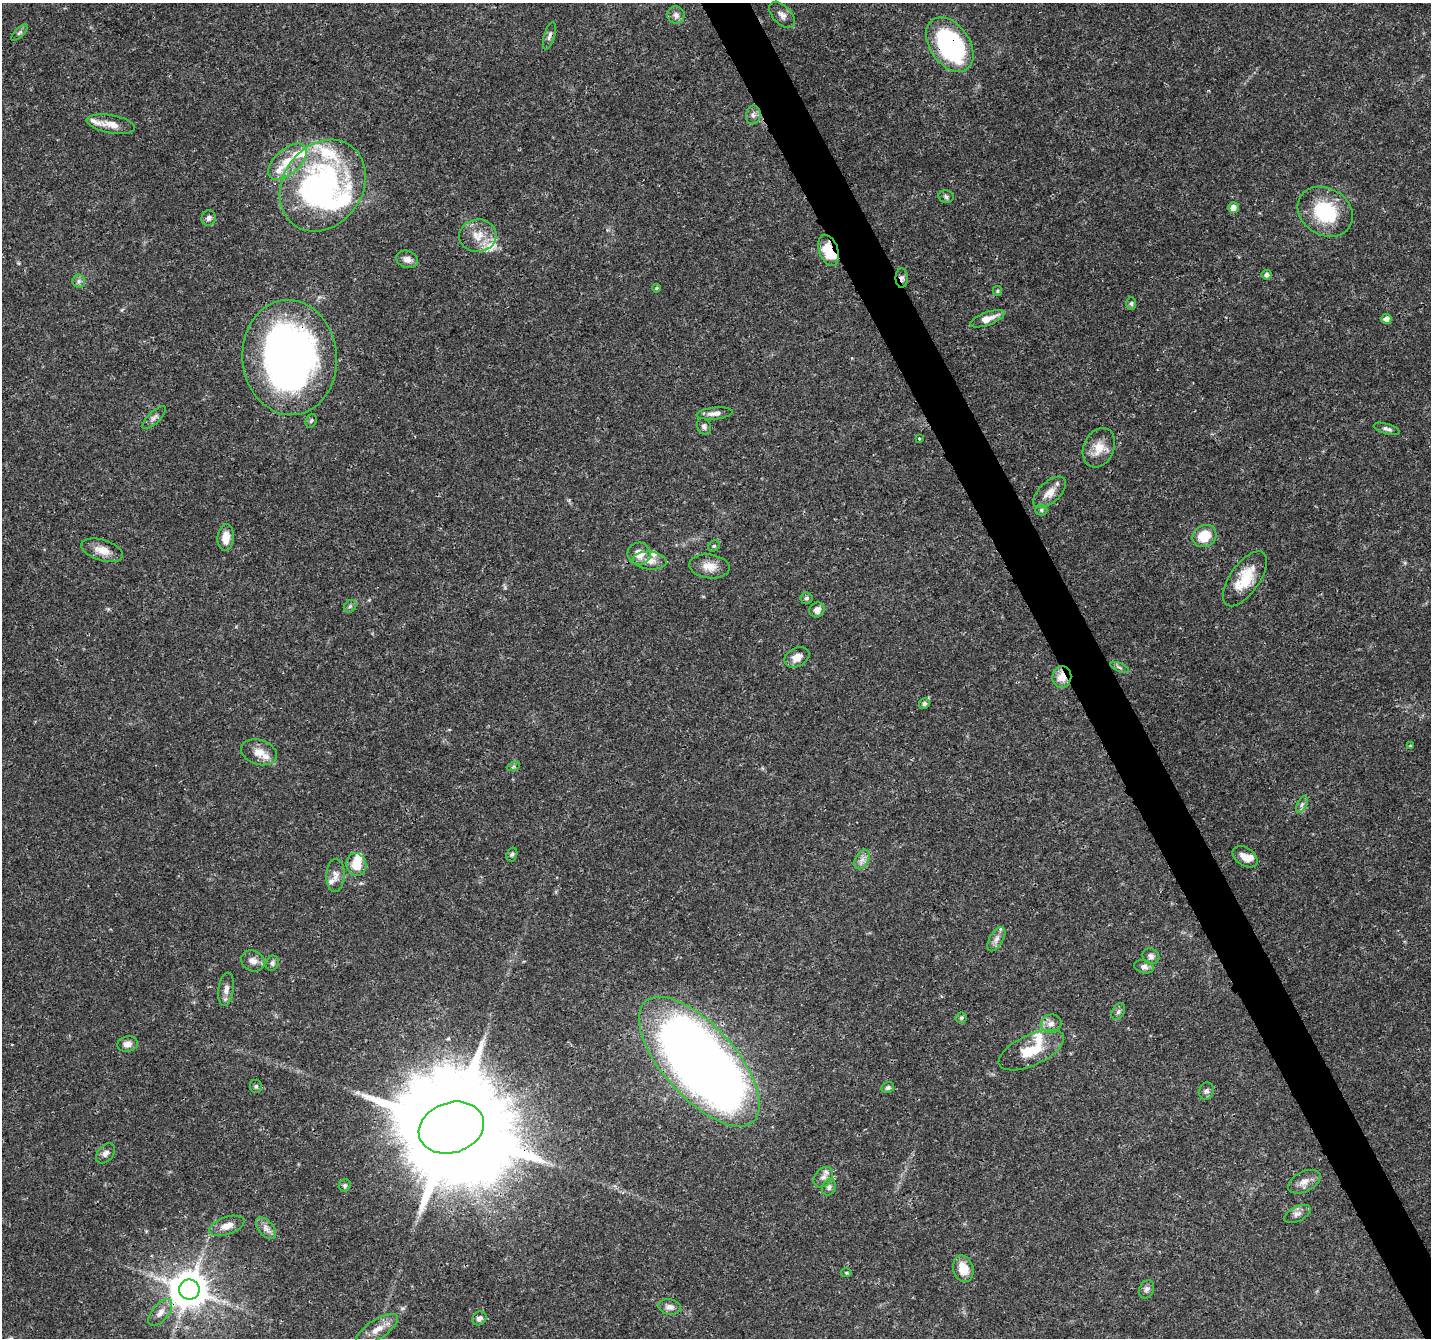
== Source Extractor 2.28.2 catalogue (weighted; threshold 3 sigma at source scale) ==
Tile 6 of 4 x 4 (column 2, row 2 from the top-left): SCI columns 1435-2863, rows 2772-4107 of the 5728 x 5603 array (HDU 1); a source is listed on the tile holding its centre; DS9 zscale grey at full resolution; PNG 1433 x 1340 px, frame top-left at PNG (2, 3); each listed source drawn as its Kron ellipse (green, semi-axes under 4 px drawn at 4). Shown black and unused: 3% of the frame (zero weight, under 3 of 4 exposures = <1% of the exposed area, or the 3 px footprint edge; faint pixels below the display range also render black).
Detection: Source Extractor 2.28.2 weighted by HDU 2 'WHT'; one run over the whole footprint, this tile lists its part. Background 0.0255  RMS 0.0019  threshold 0.00867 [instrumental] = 3 sigma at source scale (4.5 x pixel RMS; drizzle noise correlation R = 1.50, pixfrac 1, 0.0396/0.0396 arcsec/px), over >= 5 px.
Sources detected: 106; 4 inside a brighter object's white glare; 1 cosmic-ray / hot-pixel residue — neither listed nor drawn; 11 inside a brighter listed object's ellipse — not listed separately; the other 90 listed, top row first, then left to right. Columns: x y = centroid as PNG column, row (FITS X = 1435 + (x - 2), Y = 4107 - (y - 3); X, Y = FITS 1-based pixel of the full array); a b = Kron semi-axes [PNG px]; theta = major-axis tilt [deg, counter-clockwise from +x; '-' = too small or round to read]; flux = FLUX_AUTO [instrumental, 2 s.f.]
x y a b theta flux
676 15 9 8 - 0.91
782 15 16 9 -46 1.2
19 33 10 4 45 0.44
549 36 14 5 73 0.69
950 45 30 20 -55 34
753 115 9 7 80 0.78
111 124 24 9 -10 2.2
287 162 23 12 42 4.2
323 186 49 39 54 52
946 197 7 6 - 0.5
1233 208 5 5 - 1.4
1325 212 29 23 -32 12
209 218 8 7 - 0.7
478 236 19 16 6 3.6
828 250 16 9 -70 5.5
407 259 11 8 -19 1.1
1267 275 5 4 - 0.73
902 278 9 6 -90 0.68
79 281 7 6 - 0.53
656 288 4 3 - 0.23
997 291 5 4 - 0.26
1131 304 6 5 - 0.37
987 319 18 6 20 2.3
1386 319 5 5 - 1.3
290 357 57 47 -85 110
715 413 18 6 5 1.2
154 418 15 6 45 0.83
311 421 7 5 70 0.45
704 426 9 6 -67 0.64
1387 429 13 5 -16 0.64
919 439 3 3 - 0.33
1099 448 20 15 66 3.1
1050 492 20 10 43 2.4
1041 510 6 5 - 0.36
1204 536 12 10 33 4.6
226 538 13 8 85 2.3
714 546 6 5 - 0.33
102 550 21 10 -18 2.3
639 554 11 11 - 2.5
650 561 17 9 -4 1.9
710 566 20 12 -6 2.4
1245 579 32 15 55 6.2
806 598 6 5 - 0.42
350 606 7 5 45 0.42
817 610 8 7 - 1.2
797 657 13 9 27 1.8
1120 667 9 3 -21 0.34
1062 677 11 9 81 2.6
924 704 5 5 - 0.46
1410 746 4 3 - 0.17
259 752 18 12 -18 2.3
513 767 6 4 19 0.3
1302 804 9 5 63 0.55
512 854 7 5 73 0.39
1245 857 13 9 -35 1.7
862 860 10 6 62 1
356 865 11 9 -75 3.6
335 875 16 9 87 1.4
996 939 13 6 60 1.1
1151 956 9 7 -34 0.69
253 961 12 10 -27 1.3
272 963 7 6 - 0.64
1144 967 10 6 -14 0.79
226 989 17 7 82 1.2
1118 1012 9 6 60 0.54
961 1018 6 5 - 0.33
1051 1024 10 9 - 1.2
128 1044 10 7 8 1.2
1031 1050 35 15 25 6.5
699 1062 81 36 -48 290
256 1086 7 6 - 0.41
888 1088 6 5 - 0.47
1206 1091 9 7 73 0.62
451 1128 33 25 18 7100
105 1153 11 7 49 0.85
823 1177 11 8 50 1.1
1304 1182 17 10 27 1.6
345 1185 6 5 - 0.39
829 1187 8 6 62 0.61
1297 1214 14 7 26 1
227 1226 18 8 18 1.8
266 1228 13 7 -50 1.1
963 1269 13 10 -74 3.3
846 1273 5 3 - 0.21
189 1289 10 10 - 550
1147 1289 9 7 66 0.67
670 1307 11 7 -11 1.1
160 1313 16 8 51 1.6
479 1318 7 6 - 0.88
377 1329 24 9 33 2.5
Overlapping masked pixels (flux is a lower limit): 8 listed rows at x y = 950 45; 828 250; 902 278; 290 357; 1062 677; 699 1062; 451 1128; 189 1289